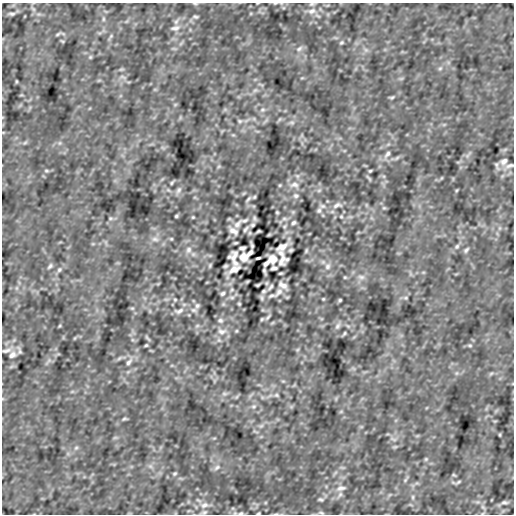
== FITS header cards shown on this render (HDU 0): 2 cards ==
NAXIS1  =                  512
NAXIS2  =                  512

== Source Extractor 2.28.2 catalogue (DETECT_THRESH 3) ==
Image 512 x 512 px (HDU 0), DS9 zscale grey, 1 PNG px = 1 image px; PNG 516 x 516 px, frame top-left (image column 1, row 512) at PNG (2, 3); no overlay
Background -9.88e-07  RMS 2.3e-05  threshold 6.99e-05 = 3 sigma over >= 5 px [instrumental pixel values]
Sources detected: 141; all 141 listed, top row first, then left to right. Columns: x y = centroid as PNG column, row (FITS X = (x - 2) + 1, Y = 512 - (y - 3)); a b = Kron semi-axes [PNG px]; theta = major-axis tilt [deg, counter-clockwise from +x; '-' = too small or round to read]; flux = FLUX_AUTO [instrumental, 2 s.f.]
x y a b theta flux
275 3 5 3 - 0.0013
195 4 7 3 -8 0.0018
312 11 13 9 22 0.012
12 14 8 4 4 0.0028
195 17 7 5 -12 0.0026
103 19 6 4 90 0.0023
175 28 15 7 12 0.0083
58 34 7 4 36 0.002
111 36 6 4 48 0.0023
62 41 6 3 -18 0.0013
341 42 5 4 - 0.0021
299 49 10 6 39 0.0057
90 57 5 5 - 0.0019
440 68 6 5 - 0.0026
122 77 10 4 -23 0.0034
16 81 5 3 - 0.0013
255 90 7 4 19 0.0029
392 97 7 4 13 0.0022
263 110 8 5 19 0.0033
240 121 6 5 - 0.0024
292 122 7 4 0 0.0028
387 154 12 6 50 0.0063
504 161 9 7 43 0.0057
497 165 12 4 -73 0.0031
509 166 15 6 16 0.0066
46 171 7 3 -8 0.0021
370 171 4 3 - 0.0017
172 183 6 3 57 0.002
294 185 13 8 5 0.01
179 190 11 5 53 0.0048
319 190 6 4 19 0.0023
457 190 5 3 - 0.0013
296 196 7 6 - 0.0039
254 197 5 4 - 0.0017
248 199 10 4 50 0.0027
337 205 14 7 15 0.0084
322 206 8 6 -1 0.0048
384 208 6 4 -18 0.002
319 210 7 6 - 0.0034
277 212 3 3 - 0.0017
176 216 3 3 - 0.0017
341 216 5 4 - 0.0016
193 217 4 3 - 0.0013
110 218 6 4 -11 0.002
254 218 8 5 -76 0.0028
284 219 8 4 -8 0.0032
245 220 12 5 10 0.0057
293 223 5 4 - 0.0029
237 224 13 7 50 0.0075
252 225 5 4 - 0.0025
285 226 6 4 71 0.0022
246 229 9 4 49 0.003
233 231 9 5 -36 0.0075
258 231 3 2 - 0.0017
155 239 11 6 -7 0.0062
235 243 4 2 - 0.0017
252 245 6 2 -73 0.0028
457 246 7 6 - 0.0034
282 247 14 7 33 0.01
242 248 6 4 -6 0.0032
189 250 9 8 - 0.0075
291 250 4 3 - 0.0021
466 250 8 4 56 0.003
306 251 6 3 64 0.002
250 253 6 4 44 0.0046
281 253 8 7 - 0.0048
234 256 10 8 41 0.0096
243 257 9 9 - 0.011
258 258 4 2 - 0.0021
273 259 9 9 - 0.011
282 260 10 8 41 0.0096
235 263 9 6 -23 0.0044
266 263 6 4 41 0.0045
210 265 6 3 64 0.002
50 266 8 4 56 0.0029
225 266 4 3 - 0.0021
327 266 9 8 - 0.0074
274 268 6 4 3 0.0036
234 269 14 8 32 0.01
59 270 7 6 - 0.0034
264 271 6 2 -73 0.0028
281 273 4 2 - 0.0017
361 277 11 6 -7 0.0063
258 285 3 2 - 0.0017
283 285 9 5 -36 0.0075
270 287 9 4 49 0.003
264 291 5 4 - 0.0025
279 292 15 6 48 0.0076
223 293 5 4 - 0.0029
271 296 10 5 16 0.0041
232 297 8 4 -8 0.0032
262 298 8 5 -76 0.0028
406 298 6 4 -11 0.002
323 299 4 3 - 0.0013
175 300 5 4 - 0.0016
340 300 3 3 - 0.0017
239 304 3 3 - 0.0017
197 306 7 6 - 0.0034
132 308 6 4 -18 0.002
194 310 8 6 -1 0.0048
179 311 15 7 15 0.009
268 317 10 4 50 0.0027
262 319 5 4 - 0.0017
220 320 7 6 - 0.004
59 326 5 3 - 0.0013
197 326 6 4 19 0.0023
337 326 11 5 53 0.0048
222 331 13 8 5 0.01
344 333 6 3 57 0.002
146 345 4 3 - 0.0016
470 345 7 4 -8 0.0021
6 350 15 6 13 0.0073
12 355 12 8 40 0.0085
119 358 9 3 45 0.0026
129 362 12 6 50 0.0062
224 394 7 4 0 0.0029
276 395 6 5 - 0.0024
253 406 8 5 19 0.0033
124 419 7 4 13 0.0022
261 426 7 4 19 0.0029
500 435 5 3 - 0.0013
394 439 10 4 -23 0.0034
395 447 7 4 18 0.0022
76 448 6 5 - 0.0026
426 459 5 5 - 0.0019
217 467 10 6 39 0.0057
175 474 5 4 - 0.0021
454 475 6 3 -18 0.0013
405 480 6 4 48 0.0023
458 482 7 4 36 0.002
341 488 14 7 12 0.0074
340 494 9 5 63 0.0042
413 497 6 4 90 0.0023
321 499 6 5 - 0.0028
504 502 8 4 4 0.0028
204 505 13 9 22 0.011
204 512 10 5 16 0.0035
241 513 8 5 10 0.0033
258 513 3 2 - 0.0017
321 513 9 3 -5 0.0026
276 514 6 3 18 0.0017
At the frame edge (FLAGS 8, measured only in part): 7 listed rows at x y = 275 3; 195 4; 312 11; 509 166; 241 513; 258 513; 276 514